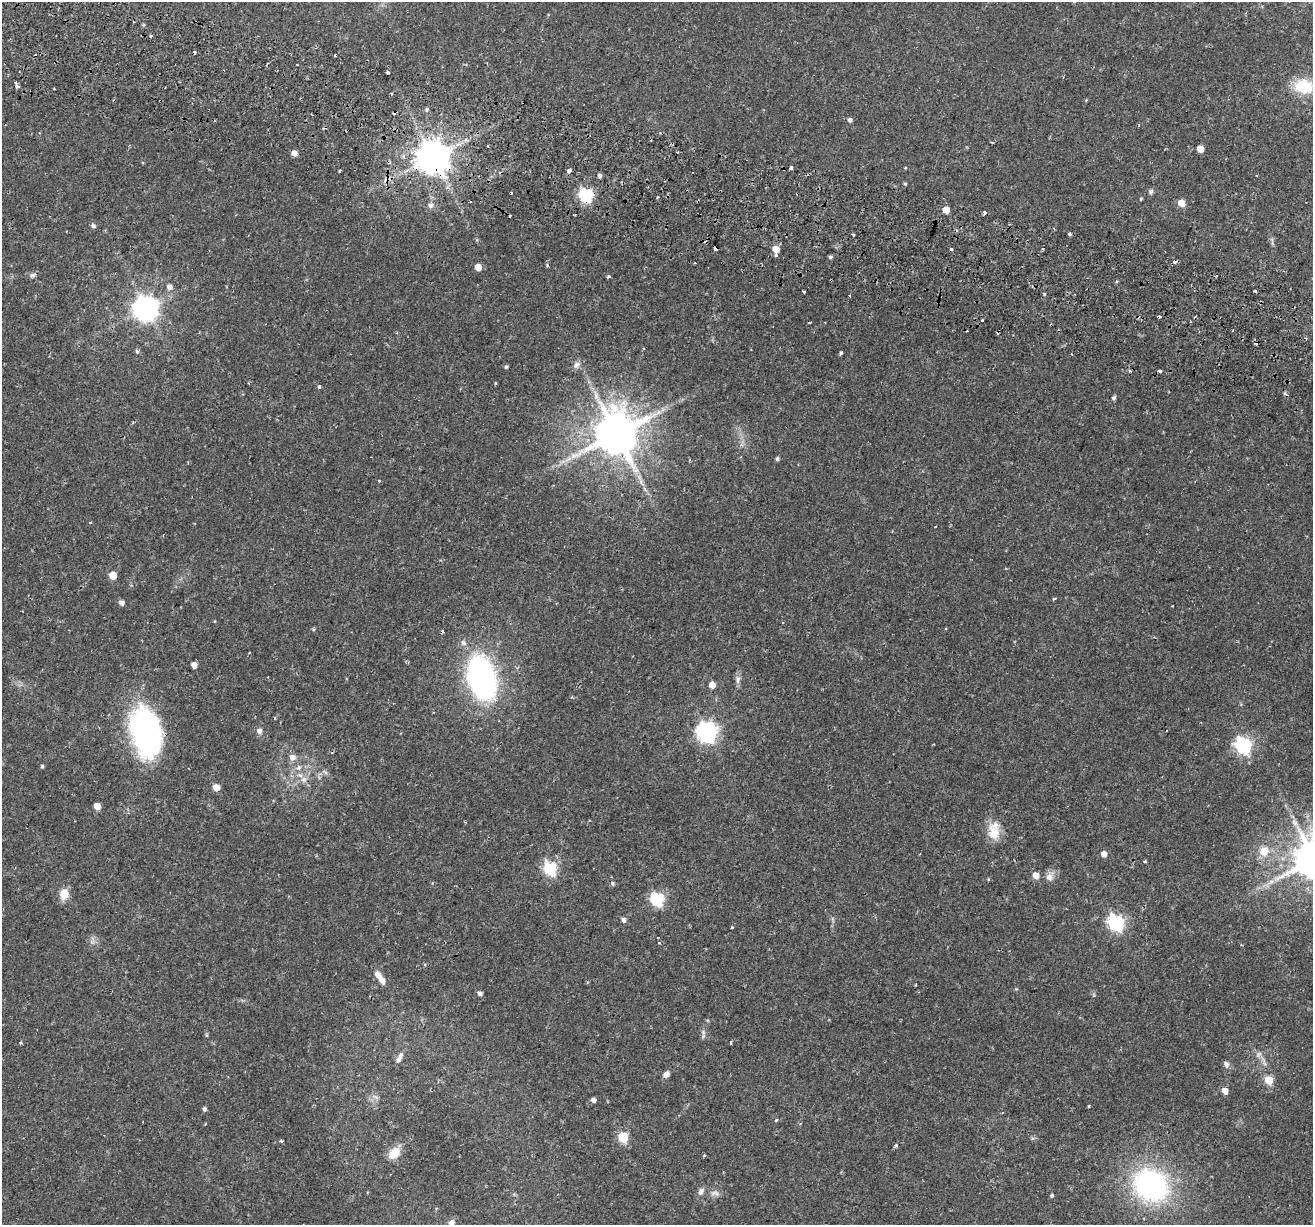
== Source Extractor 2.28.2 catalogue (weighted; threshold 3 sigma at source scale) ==
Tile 11 of 4 x 4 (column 3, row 3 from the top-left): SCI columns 2699-4009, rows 1578-2800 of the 5386 x 5541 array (HDU 1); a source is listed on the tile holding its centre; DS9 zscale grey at full resolution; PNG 1315 x 1227 px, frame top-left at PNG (2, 2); no overlay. Shown black and unused: <1% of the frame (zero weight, under 2 of 3 exposures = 5% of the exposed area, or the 3 px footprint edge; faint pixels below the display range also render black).
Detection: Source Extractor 2.28.2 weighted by HDU 2 'WHT'; one run over the whole footprint, this tile lists its part. Background 0.0387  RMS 0.0035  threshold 0.0159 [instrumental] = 3 sigma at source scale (4.5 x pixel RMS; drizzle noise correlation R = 1.50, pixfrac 1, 0.0396/0.0396 arcsec/px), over >= 5 px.
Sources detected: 142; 1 inside a brighter object's white glare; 18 cosmic-ray / hot-pixel residue — not listed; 1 inside a brighter listed object's ellipse — not listed separately; the other 122 listed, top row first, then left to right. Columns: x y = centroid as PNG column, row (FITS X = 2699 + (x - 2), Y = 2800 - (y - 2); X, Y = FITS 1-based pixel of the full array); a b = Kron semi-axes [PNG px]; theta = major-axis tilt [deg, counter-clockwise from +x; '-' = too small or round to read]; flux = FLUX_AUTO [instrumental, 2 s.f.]
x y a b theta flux
151 36 3 3 - 0.87
388 73 3 3 - 1
17 86 5 5 - 1.2
1303 86 19 14 -11 12
391 93 3 3 - 0.52
427 109 5 4 - 0.52
850 120 5 5 - 0.93
1200 149 5 5 - 4.4
294 153 5 5 - 2.5
433 157 9 9 - 850
411 161 6 5 - 1
390 162 5 3 - 0.43
791 168 4 3 - 4.4
905 168 4 3 - 0.27
569 170 4 3 - 2.3
340 171 3 3 - 0.76
600 176 4 4 - 0.99
905 184 4 4 - 0.41
1151 191 6 5 - 0.94
586 195 6 6 - 64
657 197 3 2 - 0.47
1141 199 5 3 - 0.37
698 201 4 2 - 0.8
1181 203 5 5 - 5
430 205 7 6 - 1.2
946 210 5 5 - 4.5
984 213 4 3 - 2.2
575 215 3 2 - 0.38
93 226 7 5 -40 0.73
853 234 3 2 - 0.56
1069 234 4 3 - 0.63
776 249 5 5 - 4.5
775 256 3 3 - 5.8
830 257 5 4 - 0.68
547 265 4 4 - 0.49
478 267 5 5 - 4.5
33 275 8 6 14 0.89
609 276 5 4 - 0.52
169 287 6 6 - 1.7
804 291 3 3 - 0.87
1255 291 3 3 - 1
1044 294 4 3 - 0.34
850 295 3 2 - 0.32
146 308 8 8 - 330
982 320 3 3 - 0.46
137 352 6 5 - 0.64
841 353 4 3 - 1.2
576 365 12 7 37 1.5
506 367 4 4 - 0.54
1160 371 4 3 - 2.3
319 386 4 3 - 0.75
1114 398 6 5 - 0.74
616 434 12 11 - 1600
741 457 4 3 - 0.37
777 459 5 4 - 0.71
379 481 3 3 - 0.35
90 523 3 3 - 0.53
935 527 3 2 - 0.47
113 575 5 5 - 7.6
1053 599 3 3 - 0.74
121 603 5 5 - 1.5
783 622 3 2 - 0.41
313 629 5 4 - 0.45
463 643 7 6 - 1.3
249 652 3 2 - 0.36
194 665 5 4 - 2.6
482 678 26 15 -75 130
738 679 12 7 -89 1.4
712 685 5 5 - 3.7
145 731 56 31 -81 61
259 731 8 7 - 1.4
707 732 8 7 - 190
1243 745 7 6 - 95
293 757 7 7 - 2.2
42 766 4 4 - 0.56
299 768 8 7 - 1.4
325 772 8 4 -37 0.69
304 779 8 8 - 1.8
216 787 5 5 - 4.7
97 806 5 5 - 4.1
994 831 24 14 84 6.6
1264 851 14 12 79 5
1104 854 5 4 - 2.7
1145 861 3 3 - 1.5
550 868 6 6 - 50
1036 875 5 5 - 4
1050 876 15 9 65 2.4
988 879 5 3 - 0.28
1271 882 7 4 19 1.1
612 883 5 5 - 0.61
64 894 14 11 80 3.8
657 899 6 6 - 53
623 920 5 5 - 1.1
1116 923 7 6 - 90
732 928 3 3 - 0.8
92 942 6 5 - 0.82
378 975 11 7 -48 2.6
480 993 5 4 - 1.4
703 1032 8 5 -67 0.96
207 1035 6 4 -89 0.42
731 1042 3 3 - 1.3
21 1043 3 3 - 0.97
1258 1054 9 6 41 1.2
399 1058 15 6 64 1.7
1226 1064 10 7 -75 1.2
666 1074 7 6 - 1.8
1269 1080 5 5 - 11
1225 1091 6 5 - 2.8
593 1100 5 5 - 1.2
1089 1106 3 3 - 0.32
204 1109 5 4 - 0.88
776 1120 3 3 - 1.4
205 1124 3 2 - 0.25
623 1137 6 5 - 21
281 1141 3 3 - 0.68
896 1145 3 3 - 1.1
394 1153 16 11 47 4.8
1151 1185 32 27 -36 70
701 1191 10 7 63 1.5
715 1193 14 8 -7 1.8
1052 1196 4 4 - 0.57
452 1223 6 6 - 2
Overlapping masked pixels (flux is a lower limit): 3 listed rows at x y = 433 157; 586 195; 698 201
Isophote crosses this tile's border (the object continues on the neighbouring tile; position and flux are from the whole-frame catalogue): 2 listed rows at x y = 1303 86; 452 1223